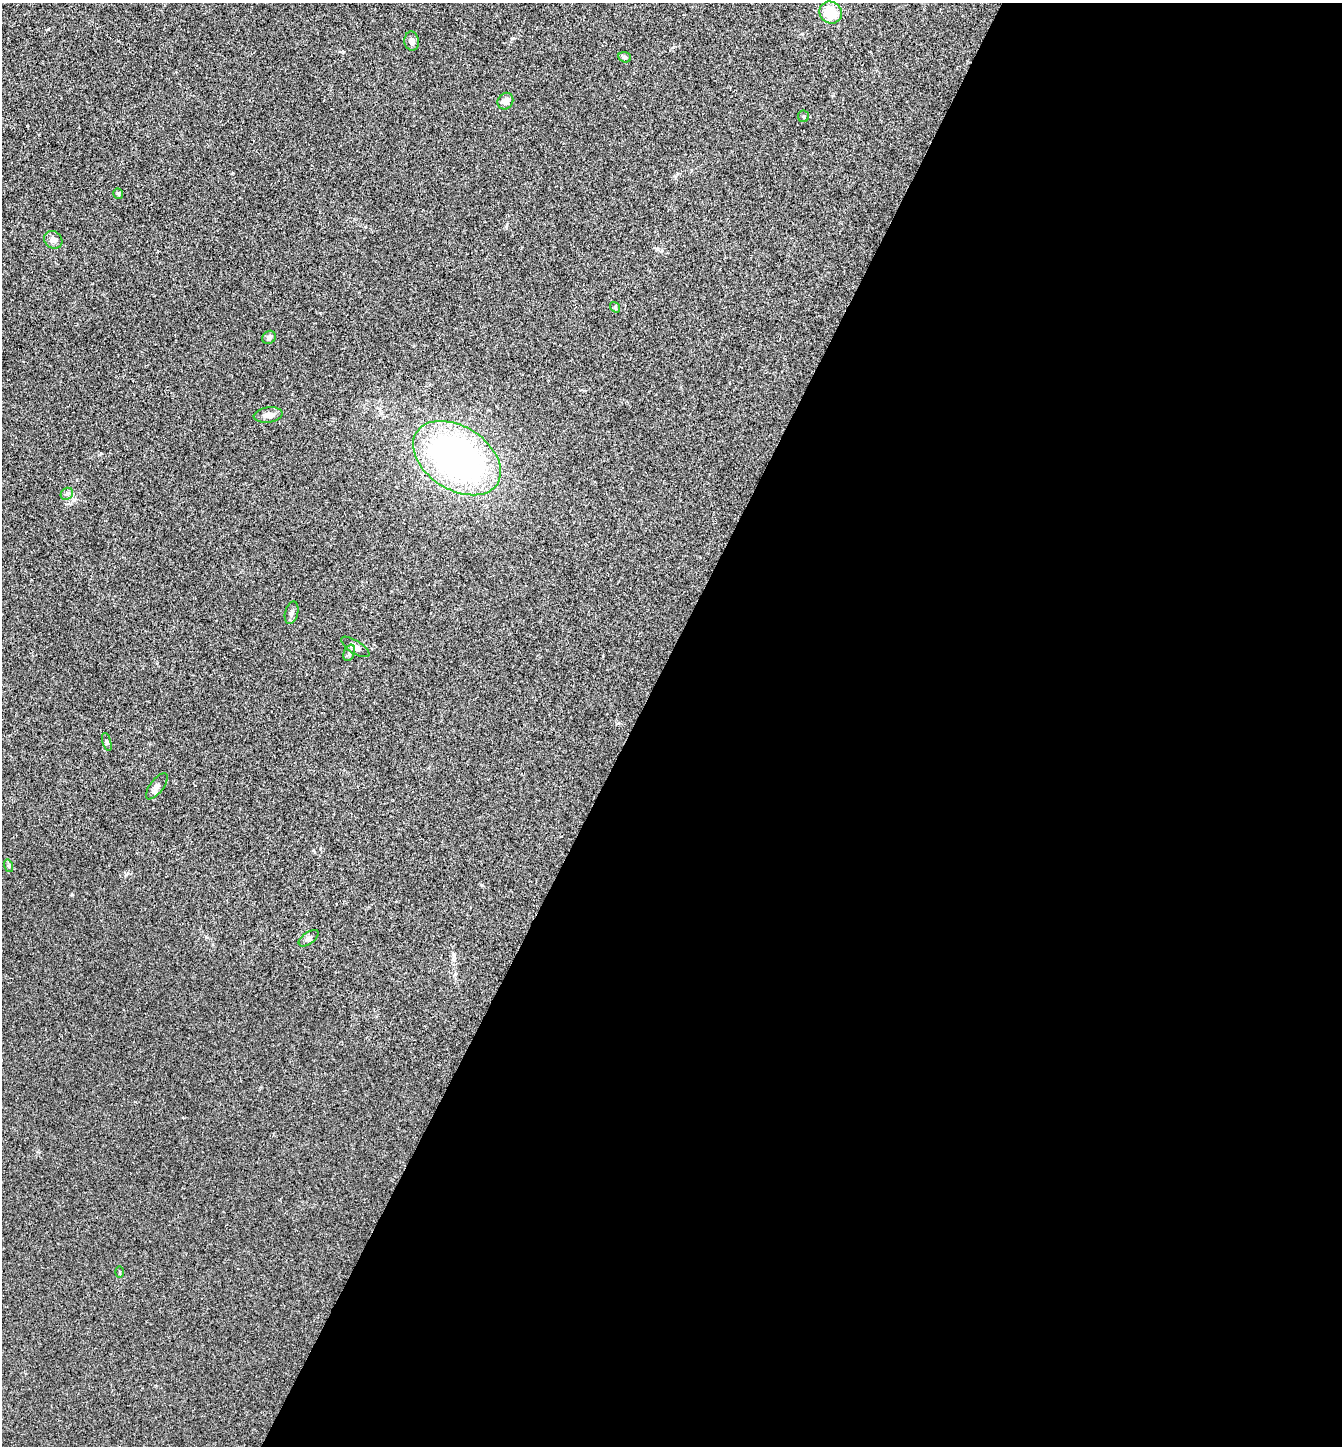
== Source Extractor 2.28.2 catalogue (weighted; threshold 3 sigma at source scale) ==
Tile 12 of 4 x 4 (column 4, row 3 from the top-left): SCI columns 4165-5504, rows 1447-2890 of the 5788 x 5779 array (HDU 1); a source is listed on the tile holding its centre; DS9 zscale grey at full resolution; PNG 1344 x 1448 px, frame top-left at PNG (2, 3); each listed source drawn as its Kron ellipse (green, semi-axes under 4 px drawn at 4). Shown black and unused: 53% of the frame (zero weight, under 2 of 3 exposures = <1% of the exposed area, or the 3 px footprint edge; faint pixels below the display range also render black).
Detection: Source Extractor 2.28.2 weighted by HDU 2 'WHT'; one run over the whole footprint, this tile lists its part. Background 0.057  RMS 0.0088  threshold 0.0396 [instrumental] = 3 sigma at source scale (4.5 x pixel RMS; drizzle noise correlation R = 1.50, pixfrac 1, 0.05/0.05 arcsec/px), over >= 5 px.
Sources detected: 20; all 20 listed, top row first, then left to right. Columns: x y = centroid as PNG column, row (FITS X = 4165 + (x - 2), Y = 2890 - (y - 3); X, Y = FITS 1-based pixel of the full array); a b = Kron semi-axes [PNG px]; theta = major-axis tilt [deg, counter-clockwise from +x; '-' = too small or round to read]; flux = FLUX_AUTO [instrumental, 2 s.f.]
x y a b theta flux
831 12 11 10 - 19
412 41 9 7 -85 4.1
625 57 6 5 - 1.5
505 101 8 7 - 5
803 116 6 5 - 1.4
118 194 5 5 - 1.1
53 240 10 8 -36 4.2
615 307 6 4 -51 1.2
269 337 7 6 - 2.2
268 415 14 7 8 5.5
457 458 48 31 -33 310
67 494 6 5 - 2
292 613 11 6 76 3.1
355 647 16 6 -32 5.7
349 653 8 5 67 2.4
107 742 9 4 -74 1.4
157 786 15 6 53 4.2
9 866 6 4 -73 1.3
309 938 11 6 36 2.7
120 1272 6 3 -89 0.89
Unlisted compact peaks at least as high as the median listed source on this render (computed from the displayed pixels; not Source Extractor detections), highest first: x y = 72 895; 512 38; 482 885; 48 29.